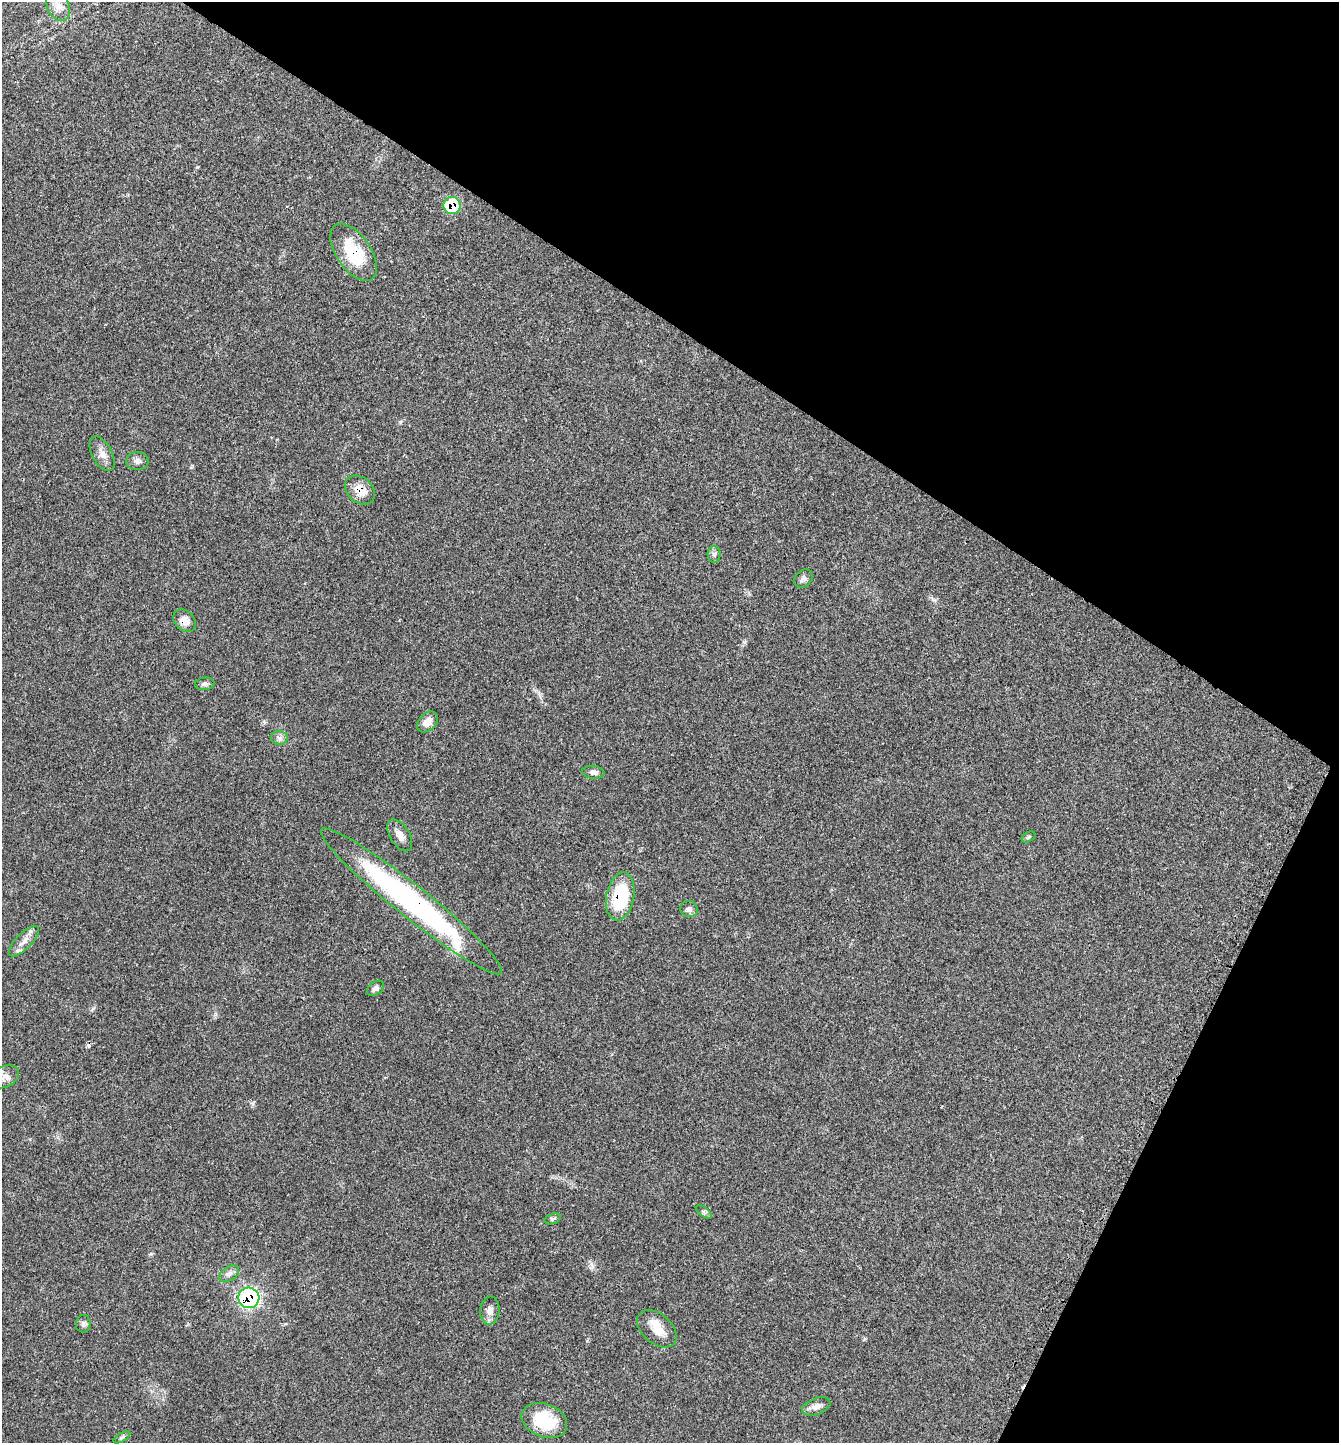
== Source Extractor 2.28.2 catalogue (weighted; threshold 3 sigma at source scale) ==
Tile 8 of 4 x 4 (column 4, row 2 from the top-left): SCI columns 4195-5531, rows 2925-4365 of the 5851 x 5844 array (HDU 1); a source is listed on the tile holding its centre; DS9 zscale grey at full resolution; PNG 1341 x 1445 px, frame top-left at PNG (2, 2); each listed source drawn as its Kron ellipse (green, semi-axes under 4 px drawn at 4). Shown black and unused: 29% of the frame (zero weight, under 3 of 4 exposures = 2% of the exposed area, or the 3 px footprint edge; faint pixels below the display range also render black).
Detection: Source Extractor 2.28.2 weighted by HDU 2 'WHT'; one run over the whole footprint, this tile lists its part. Background 0.0451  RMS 0.0045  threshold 0.0202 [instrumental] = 3 sigma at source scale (4.5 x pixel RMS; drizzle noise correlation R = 1.50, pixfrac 1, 0.05/0.05 arcsec/px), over >= 5 px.
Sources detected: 34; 1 cosmic-ray / hot-pixel residue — neither listed nor drawn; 2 inside a brighter listed object's ellipse — not listed separately; the other 31 listed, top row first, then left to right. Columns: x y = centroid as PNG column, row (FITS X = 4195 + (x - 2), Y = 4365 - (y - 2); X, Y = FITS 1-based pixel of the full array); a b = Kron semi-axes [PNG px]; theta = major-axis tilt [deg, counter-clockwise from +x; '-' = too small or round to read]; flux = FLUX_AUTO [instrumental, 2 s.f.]
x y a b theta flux
58 6 16 11 -62 4.6
452 205 8 8 - 17
354 252 32 17 -56 22
102 454 19 10 -62 3.7
137 461 11 9 1 2
360 490 17 12 -42 6.2
714 554 8 6 -88 1.3
803 579 10 8 45 1.6
185 621 13 9 -47 4.1
205 684 10 6 6 1.3
427 722 12 8 45 4.1
279 738 8 7 - 1.6
593 772 11 6 -7 1.7
400 835 18 9 -58 3.3
1028 837 7 5 29 0.77
620 896 24 14 79 26
411 901 115 16 -39 110
689 909 9 8 - 1.7
24 941 20 7 45 4
375 988 9 6 37 1.4
5 1077 15 10 27 3.4
704 1212 9 4 -36 0.95
553 1219 9 5 18 0.88
229 1274 11 7 33 1.9
249 1298 10 10 - 58
490 1311 14 9 84 3
83 1324 9 7 83 1.2
657 1329 23 14 -40 6.7
816 1406 15 8 21 2.8
544 1420 23 16 -20 19
122 1437 9 4 30 0.8
Overlapping masked pixels (flux is a lower limit): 7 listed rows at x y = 452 205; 354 252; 360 490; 185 621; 620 896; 411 901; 249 1298
Isophote crosses this tile's border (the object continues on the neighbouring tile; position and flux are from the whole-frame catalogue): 2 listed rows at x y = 58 6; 5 1077